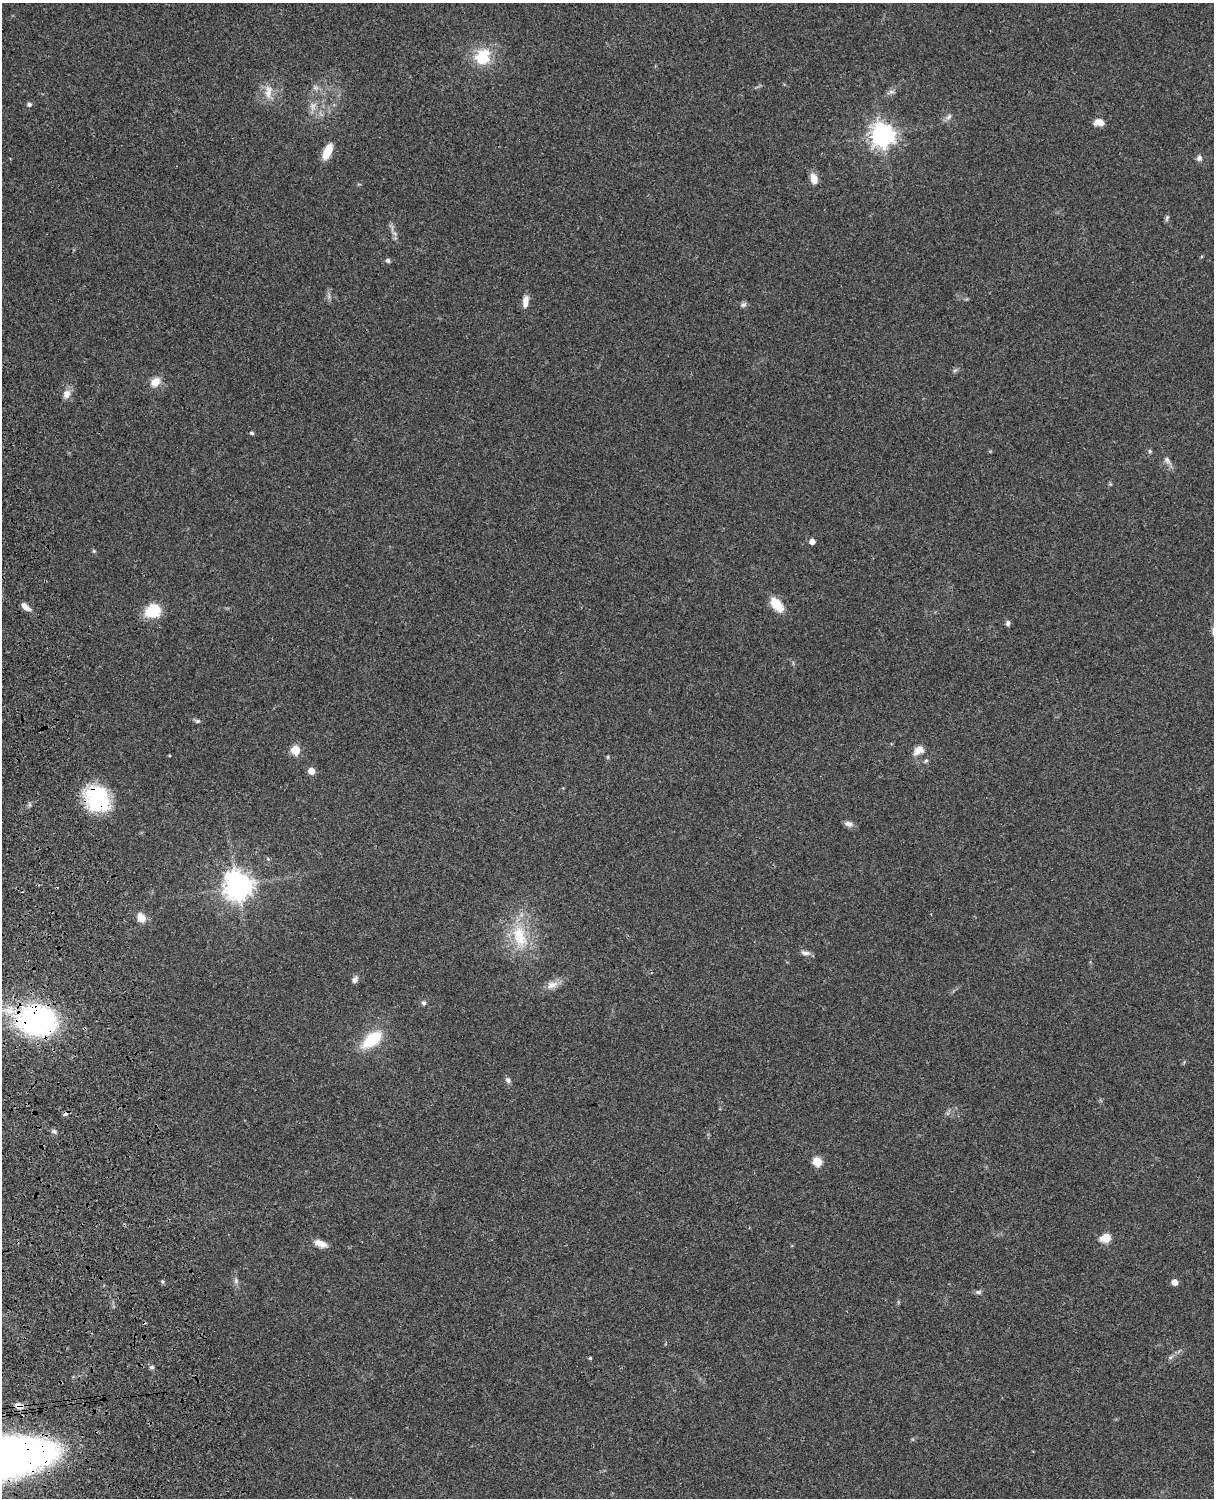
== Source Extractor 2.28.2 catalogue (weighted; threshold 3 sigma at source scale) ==
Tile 7 of 4 x 3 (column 3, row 2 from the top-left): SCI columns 2545-3756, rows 1772-3267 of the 5087 x 4926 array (HDU 1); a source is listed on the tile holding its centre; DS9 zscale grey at full resolution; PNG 1216 x 1500 px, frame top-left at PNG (2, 3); no overlay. Shown black and unused: <1% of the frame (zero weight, under 3 of 4 exposures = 6% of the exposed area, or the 3 px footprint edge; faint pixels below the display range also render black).
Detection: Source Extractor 2.28.2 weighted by HDU 2 'WHT'; one run over the whole footprint, this tile lists its part. Background 0.0955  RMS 0.0063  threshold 0.0283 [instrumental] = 3 sigma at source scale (4.5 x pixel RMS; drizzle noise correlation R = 1.50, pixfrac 1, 0.05/0.05 arcsec/px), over >= 5 px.
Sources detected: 58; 1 cosmic-ray / hot-pixel residue — not listed; the other 57 listed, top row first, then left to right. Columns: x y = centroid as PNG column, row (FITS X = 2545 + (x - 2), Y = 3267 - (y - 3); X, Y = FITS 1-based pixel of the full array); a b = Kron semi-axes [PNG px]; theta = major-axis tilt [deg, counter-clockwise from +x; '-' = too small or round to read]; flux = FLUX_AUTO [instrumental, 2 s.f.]
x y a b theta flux
482 57 21 18 52 20
268 92 21 9 86 7.1
891 92 9 4 -8 1.4
29 104 5 5 - 1.7
313 106 11 10 - 4.3
949 117 10 6 45 2
1099 122 11 7 -4 5.5
882 135 8 8 - 470
327 152 16 7 65 12
1199 158 7 7 - 2.3
814 179 13 7 -73 6.3
1167 218 9 5 72 1.2
388 261 5 5 - 1.5
525 301 15 7 84 4.5
744 304 8 6 41 1.6
955 370 7 4 19 1.1
155 382 14 11 43 6.2
66 394 12 10 63 4.3
251 433 6 4 -27 0.93
1150 451 6 5 - 0.95
1167 460 12 7 -52 2.7
812 542 5 4 - 4.3
94 551 5 5 - 0.77
776 604 20 10 -50 11
26 607 13 6 -40 3.9
153 611 16 14 25 19
1008 623 8 5 85 1.5
197 721 7 5 14 1.2
295 750 6 6 - 18
919 750 15 10 32 5
926 761 6 5 - 1.1
311 771 5 5 - 7.8
97 799 30 24 -54 48
849 824 11 7 -17 2.7
268 859 5 4 - 0.75
238 885 10 9 - 680
141 918 11 9 -59 6
520 936 33 18 -72 26
805 953 13 6 -9 2.6
355 980 9 6 60 2.3
552 985 17 9 18 5.3
423 1003 6 6 - 1.3
10 1010 13 13 - 9.4
37 1021 25 19 -5 190
372 1039 21 11 38 27
508 1080 8 6 -51 1.9
54 1131 8 6 -23 1.6
817 1162 5 5 - 27
1105 1238 12 8 18 8.3
320 1243 15 7 -18 5.4
236 1281 8 6 90 1.7
1174 1282 5 5 - 5
978 1292 9 5 0 1.5
1170 1357 6 4 -18 1
590 1358 4 4 - 0.69
152 1367 7 5 -1 1.3
19 1406 13 8 -19 4.3
Overlapping masked pixels (flux is a lower limit): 3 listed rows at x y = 97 799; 37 1021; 19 1406